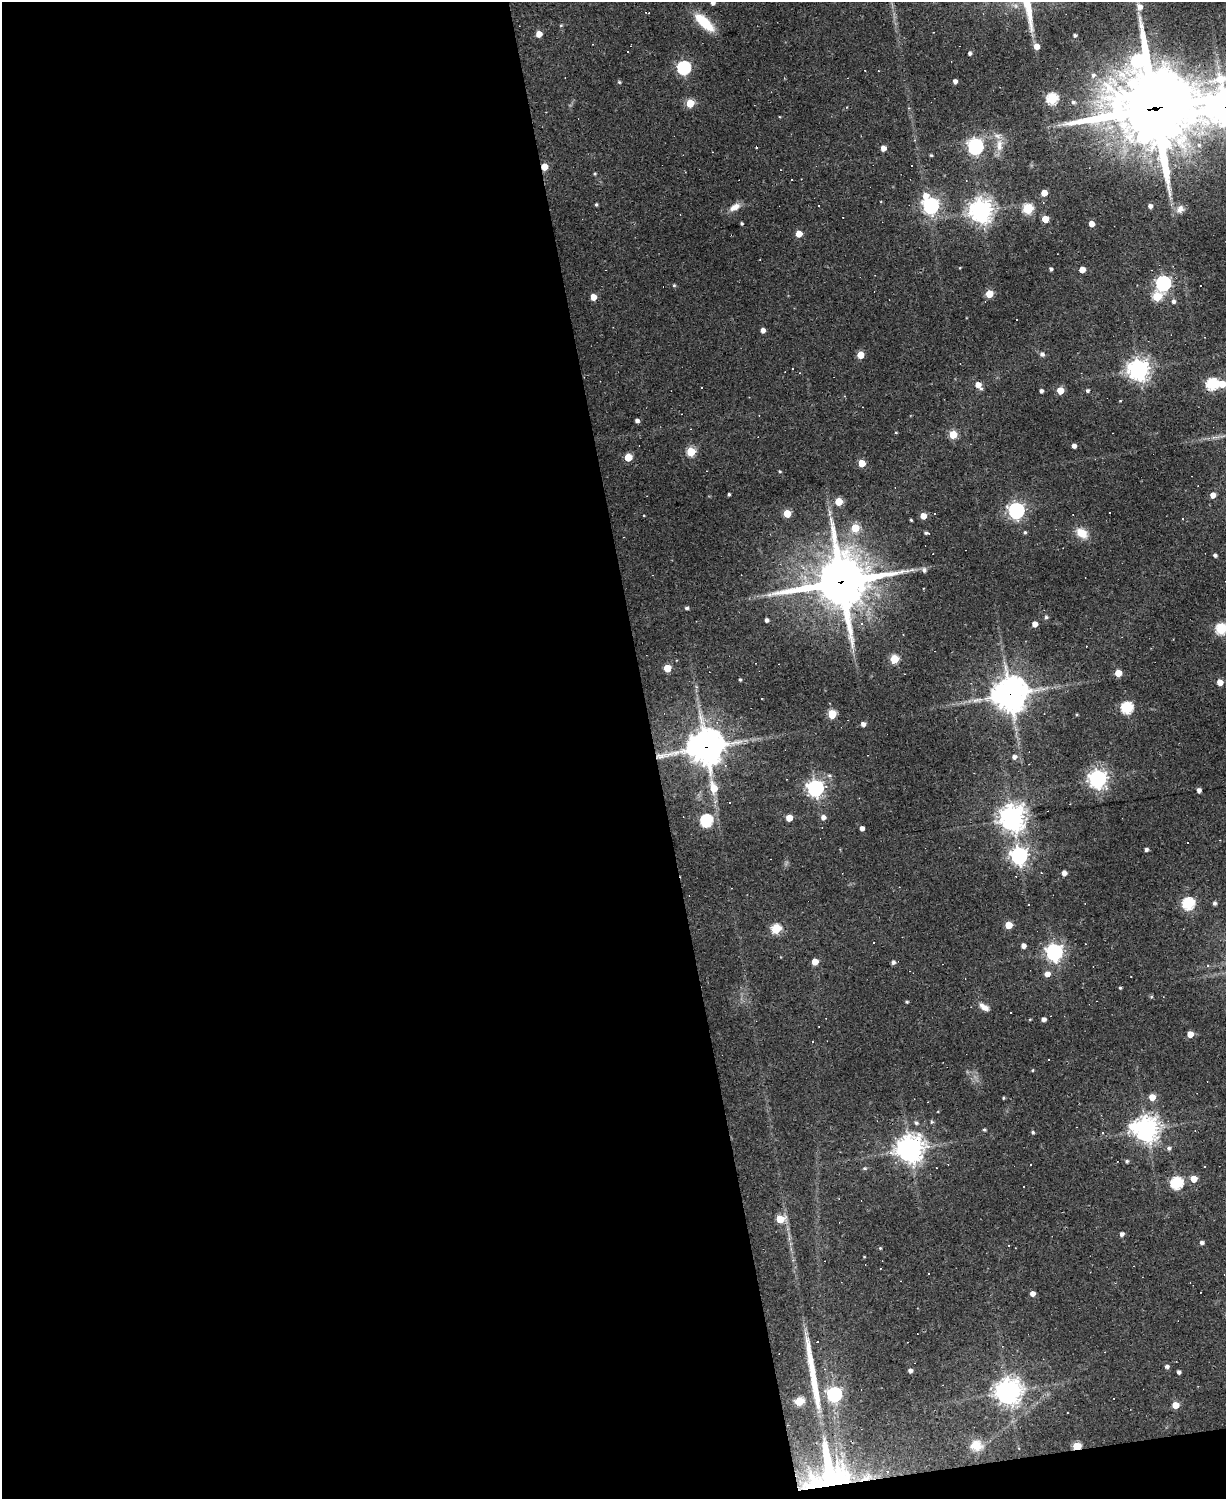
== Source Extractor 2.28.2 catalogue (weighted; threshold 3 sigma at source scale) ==
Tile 9 of 4 x 3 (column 1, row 3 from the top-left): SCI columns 1-1224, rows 133-1629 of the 4895 x 4870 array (HDU 1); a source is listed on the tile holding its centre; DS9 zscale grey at full resolution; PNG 1228 x 1501 px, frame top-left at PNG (2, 2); no overlay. Shown black and unused: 54% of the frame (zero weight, under 2 of 3 exposures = <1% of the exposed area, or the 3 px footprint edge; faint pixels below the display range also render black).
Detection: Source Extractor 2.28.2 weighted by HDU 2 'WHT'; one run over the whole footprint, this tile lists its part. Background 0.0632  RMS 0.0059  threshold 0.0265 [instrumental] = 3 sigma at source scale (4.5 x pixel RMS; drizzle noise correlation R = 1.50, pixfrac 1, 0.05/0.05 arcsec/px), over >= 5 px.
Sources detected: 190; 1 inside a brighter object's white glare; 27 cosmic-ray / hot-pixel residue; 1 long thin detection or spike segment (spike, bleed or trail) — not listed; the other 161 listed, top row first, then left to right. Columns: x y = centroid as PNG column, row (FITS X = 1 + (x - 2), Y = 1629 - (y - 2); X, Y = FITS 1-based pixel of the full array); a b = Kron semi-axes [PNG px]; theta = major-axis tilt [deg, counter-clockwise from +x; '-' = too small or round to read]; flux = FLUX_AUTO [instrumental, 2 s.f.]
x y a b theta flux
713 3 4 4 - 2.3
1140 7 8 6 -50 3.6
704 22 26 10 -43 17
561 25 4 4 - 0.57
539 34 5 4 - 6
1075 35 3 3 - 1.3
593 44 2 2 - 0.47
1037 46 5 4 - 5
627 51 2 2 - 0.44
970 53 4 3 - 1.5
684 67 6 6 - 99
878 71 2 2 - 0.5
1093 75 7 6 - 1.9
955 81 4 4 - 2.7
619 82 5 4 - 0.81
1052 99 6 5 - 55
1073 102 5 5 - 1.5
690 103 5 5 - 19
1156 108 33 30 -8 6900
1225 108 13 12 - 1000
999 145 20 8 89 6.3
975 147 7 6 - 160
756 148 3 2 - 0.99
883 148 4 4 - 4.7
931 155 4 3 - 0.69
911 166 3 3 - 2.1
544 167 5 4 - 11
595 174 4 3 - 0.65
1044 193 4 4 - 7.9
925 195 8 7 - 4.6
596 205 4 3 - 0.9
931 205 6 6 - 190
1150 206 4 4 - 2.2
735 207 14 8 30 4.6
1028 209 5 5 - 40
1180 209 12 9 51 3.8
981 211 7 7 - 550
680 214 2 2 - 0.31
1045 219 5 5 - 12
742 223 3 3 - 0.9
1091 224 4 4 - 5.5
799 234 5 4 - 9
1051 269 4 3 - 1.2
1082 270 5 4 - 7.5
1163 283 6 6 - 150
674 285 4 3 - 0.84
1201 286 3 3 - 3.4
989 294 5 5 - 15
1157 296 6 5 - 29
593 297 5 4 - 7.1
1173 301 6 5 - 1.7
763 330 4 4 - 3
1042 354 7 5 -28 1.6
860 355 5 5 - 11
1138 370 7 7 - 440
1212 384 6 6 - 64
1222 384 5 5 - 13
978 385 8 5 -49 5.5
1060 390 5 5 - 11
1041 391 4 3 - 1.8
1088 391 4 4 - 1.3
637 420 4 4 - 2
896 433 4 3 - 0.48
953 434 5 5 - 18
1074 446 4 4 - 2.8
691 452 5 5 - 27
628 457 5 5 - 15
862 463 5 5 - 13
780 472 5 3 - 0.6
729 494 3 3 - 0.81
1213 495 5 4 - 4.9
839 502 5 5 - 16
1016 510 6 6 - 200
787 513 5 5 - 15
923 516 4 4 - 7
911 520 3 3 - 0.61
855 528 5 5 - 18
1025 532 5 4 - 0.79
926 533 5 3 - 1.2
1082 533 14 10 -34 8.5
1215 555 4 3 - 1.6
924 570 7 6 - 1.7
842 582 20 18 14 2900
687 608 4 4 - 1.3
1046 617 5 4 - 1.1
766 620 4 4 - 1.9
1035 624 4 4 - 4.8
1221 629 6 5 - 56
894 659 5 5 - 26
667 668 5 5 - 15
1118 673 5 5 - 11
740 680 4 3 - 0.73
1220 682 4 4 - 6.6
1010 694 12 12 - 930
1127 708 6 6 - 66
832 714 5 5 - 23
1077 715 4 3 - 0.53
863 724 4 4 - 2.4
706 747 13 12 - 1100
1014 757 6 5 - 2.6
1098 779 7 6 - 290
713 788 7 5 -75 14
815 788 6 6 - 230
1199 790 4 4 - 2.5
823 817 5 5 - 3.1
789 818 5 4 - 9.3
1012 818 8 8 - 630
706 820 6 6 - 70
862 828 4 4 - 2.9
1146 849 4 3 - 1.6
1019 856 7 6 - 240
1064 873 4 4 - 3.6
1188 903 6 6 - 72
1214 903 4 4 - 1.5
1029 904 3 2 - 0.65
1008 925 5 4 - 12
776 929 5 5 - 35
873 942 3 3 - 7.6
1023 946 4 4 - 3.5
1054 952 7 6 - 230
815 962 5 4 - 8.1
893 962 4 4 - 1.8
1207 966 3 3 - 2.7
1047 974 5 5 - 4.7
1120 988 4 3 - 0.73
907 1002 4 4 - 0.64
984 1007 14 7 -33 4
1044 1019 4 4 - 2.4
1190 1034 5 4 - 7.4
812 1042 3 2 - 0.83
1033 1070 4 3 - 0.51
1152 1097 5 5 - 7.5
1003 1098 3 3 - 0.66
932 1122 5 4 - 0.81
916 1123 5 4 - 1.3
1146 1129 10 8 -13 480
984 1130 4 3 - 0.78
1033 1132 4 4 - 0.92
1169 1148 5 5 - 1.5
910 1149 9 8 - 730
1127 1161 4 4 - 1
864 1168 5 4 - 0.93
1194 1179 5 5 - 9.4
1177 1183 6 6 - 75
780 1219 5 5 - 15
1122 1234 4 4 - 2.1
1202 1243 4 4 - 1.9
880 1248 4 3 - 0.55
929 1274 3 2 - 0.51
1032 1294 4 4 - 3.9
1167 1366 5 4 - 1.8
910 1371 4 4 - 2.2
1179 1372 4 4 - 1.7
1008 1392 8 8 - 590
834 1394 6 6 - 120
799 1401 5 5 - 27
1175 1405 5 4 - 10
976 1445 16 14 -7 8.2
1077 1446 5 4 - 24
830 1473 44 23 -75 96
866 1478 15 7 34 4.4
Overlapping masked pixels (flux is a lower limit): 9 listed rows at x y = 1156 108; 1225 108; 544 167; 842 582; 1010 694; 706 747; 1077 1446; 830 1473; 866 1478
Isophote crosses this tile's border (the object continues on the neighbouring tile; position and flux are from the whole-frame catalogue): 4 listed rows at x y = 713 3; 1225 108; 1222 384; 1221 629